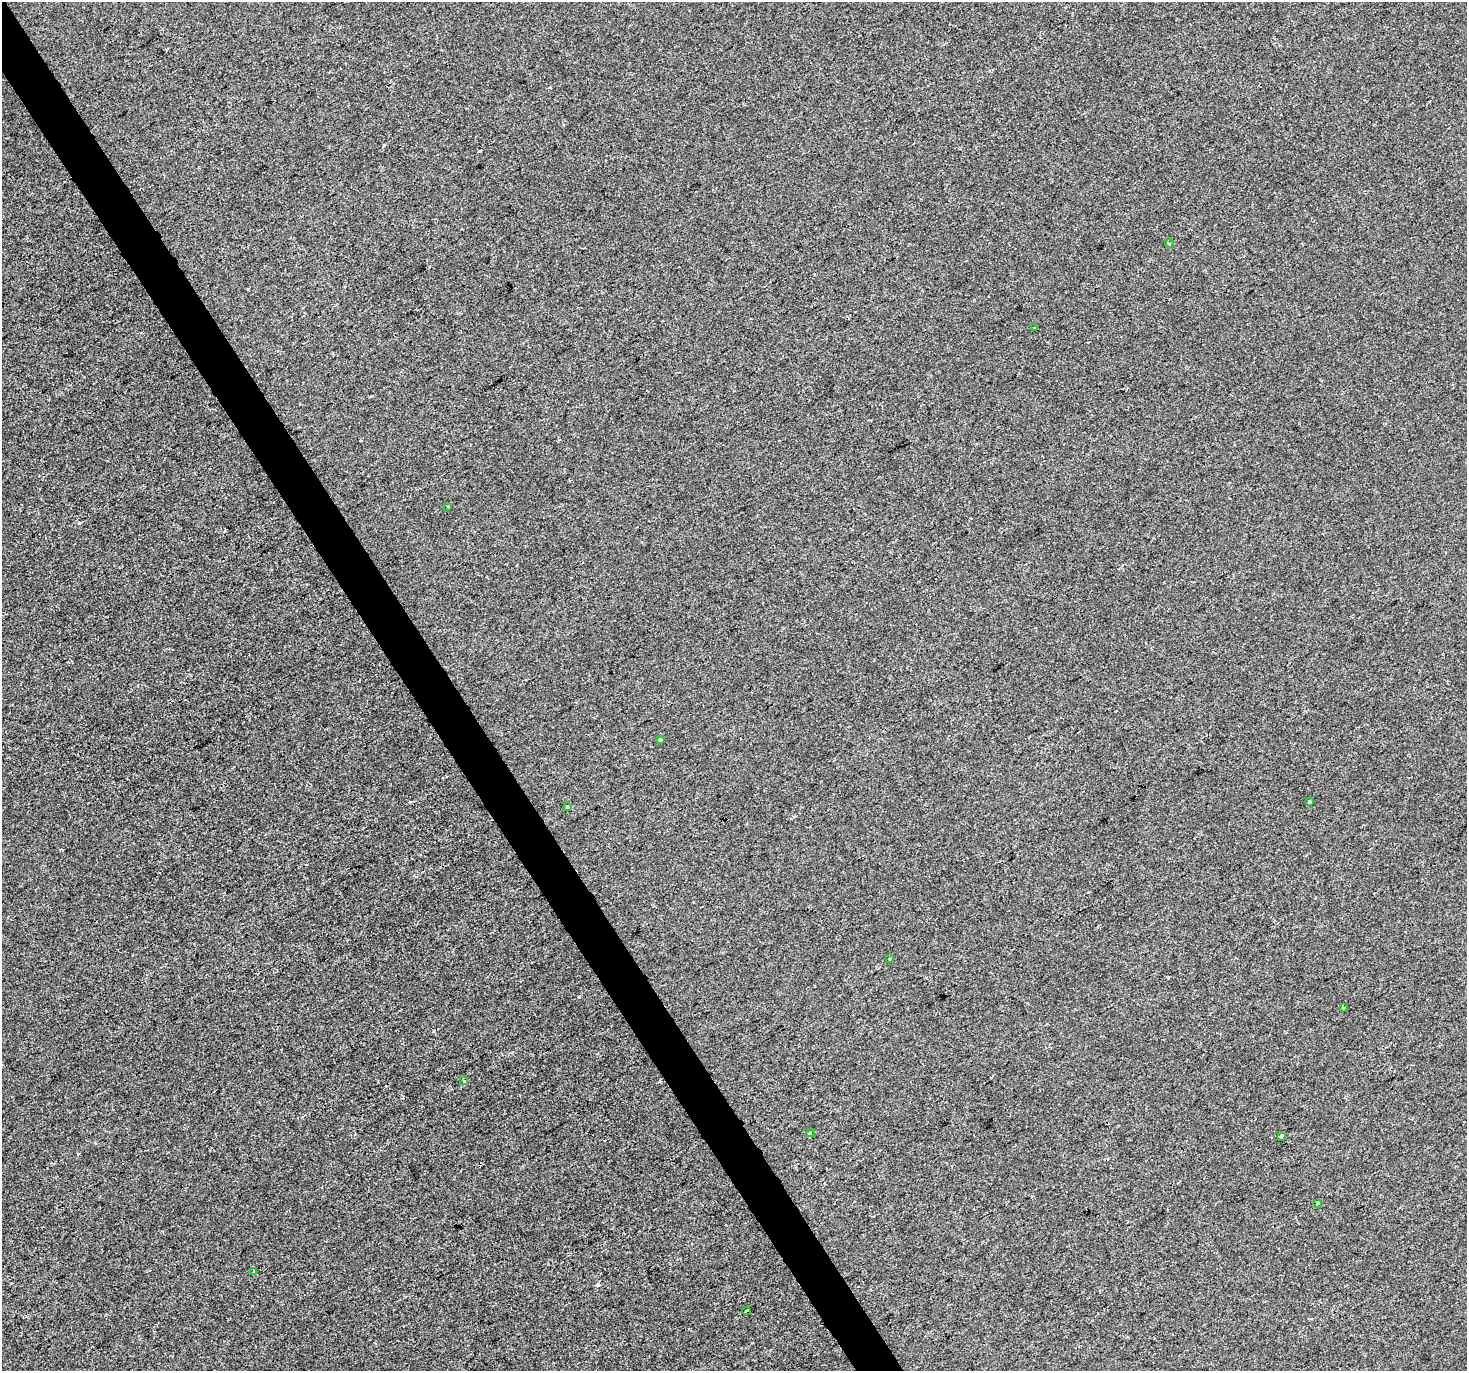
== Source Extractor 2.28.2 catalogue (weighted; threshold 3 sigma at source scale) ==
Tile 11 of 4 x 4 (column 3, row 3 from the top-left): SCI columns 2933-4397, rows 1544-2912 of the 5862 x 5765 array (HDU 1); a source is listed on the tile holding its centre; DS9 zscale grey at full resolution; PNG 1469 x 1373 px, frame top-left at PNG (2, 2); each listed source drawn as its Kron ellipse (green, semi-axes under 4 px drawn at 4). Shown black and unused: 3% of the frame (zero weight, under 2 of 3 exposures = <1% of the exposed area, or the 3 px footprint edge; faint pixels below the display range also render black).
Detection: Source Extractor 2.28.2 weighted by HDU 2 'WHT'; one run over the whole footprint, this tile lists its part. Background -2.36e-04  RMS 0.0042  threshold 0.0188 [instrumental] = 3 sigma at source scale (4.5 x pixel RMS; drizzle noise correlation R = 1.50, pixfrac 1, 0.0396/0.0396 arcsec/px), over >= 5 px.
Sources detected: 15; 1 cosmic-ray / hot-pixel residue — neither listed nor drawn; the other 14 listed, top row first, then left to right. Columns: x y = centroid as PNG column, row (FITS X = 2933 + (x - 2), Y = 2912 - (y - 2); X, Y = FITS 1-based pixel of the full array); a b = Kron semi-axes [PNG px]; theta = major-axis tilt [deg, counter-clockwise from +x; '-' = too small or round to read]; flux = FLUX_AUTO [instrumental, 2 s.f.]
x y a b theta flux
1169 243 4 3 - 0.39
1034 328 3 3 - 0.55
448 506 3 3 - 0.52
660 740 4 3 - 1
1309 802 3 3 - 0.71
567 807 4 3 - 0.98
889 959 3 2 - 0.32
1343 1007 3 3 - 0.43
464 1081 4 4 - 0.53
810 1133 4 3 - 0.51
1281 1136 3 3 - 1
1317 1203 3 3 - 0.7
254 1271 3 3 - 0.71
747 1311 4 3 - 2.8
Unlisted compact peaks at least as high as the median listed source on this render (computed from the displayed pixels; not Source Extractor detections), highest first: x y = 384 145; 79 523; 479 151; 597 1285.